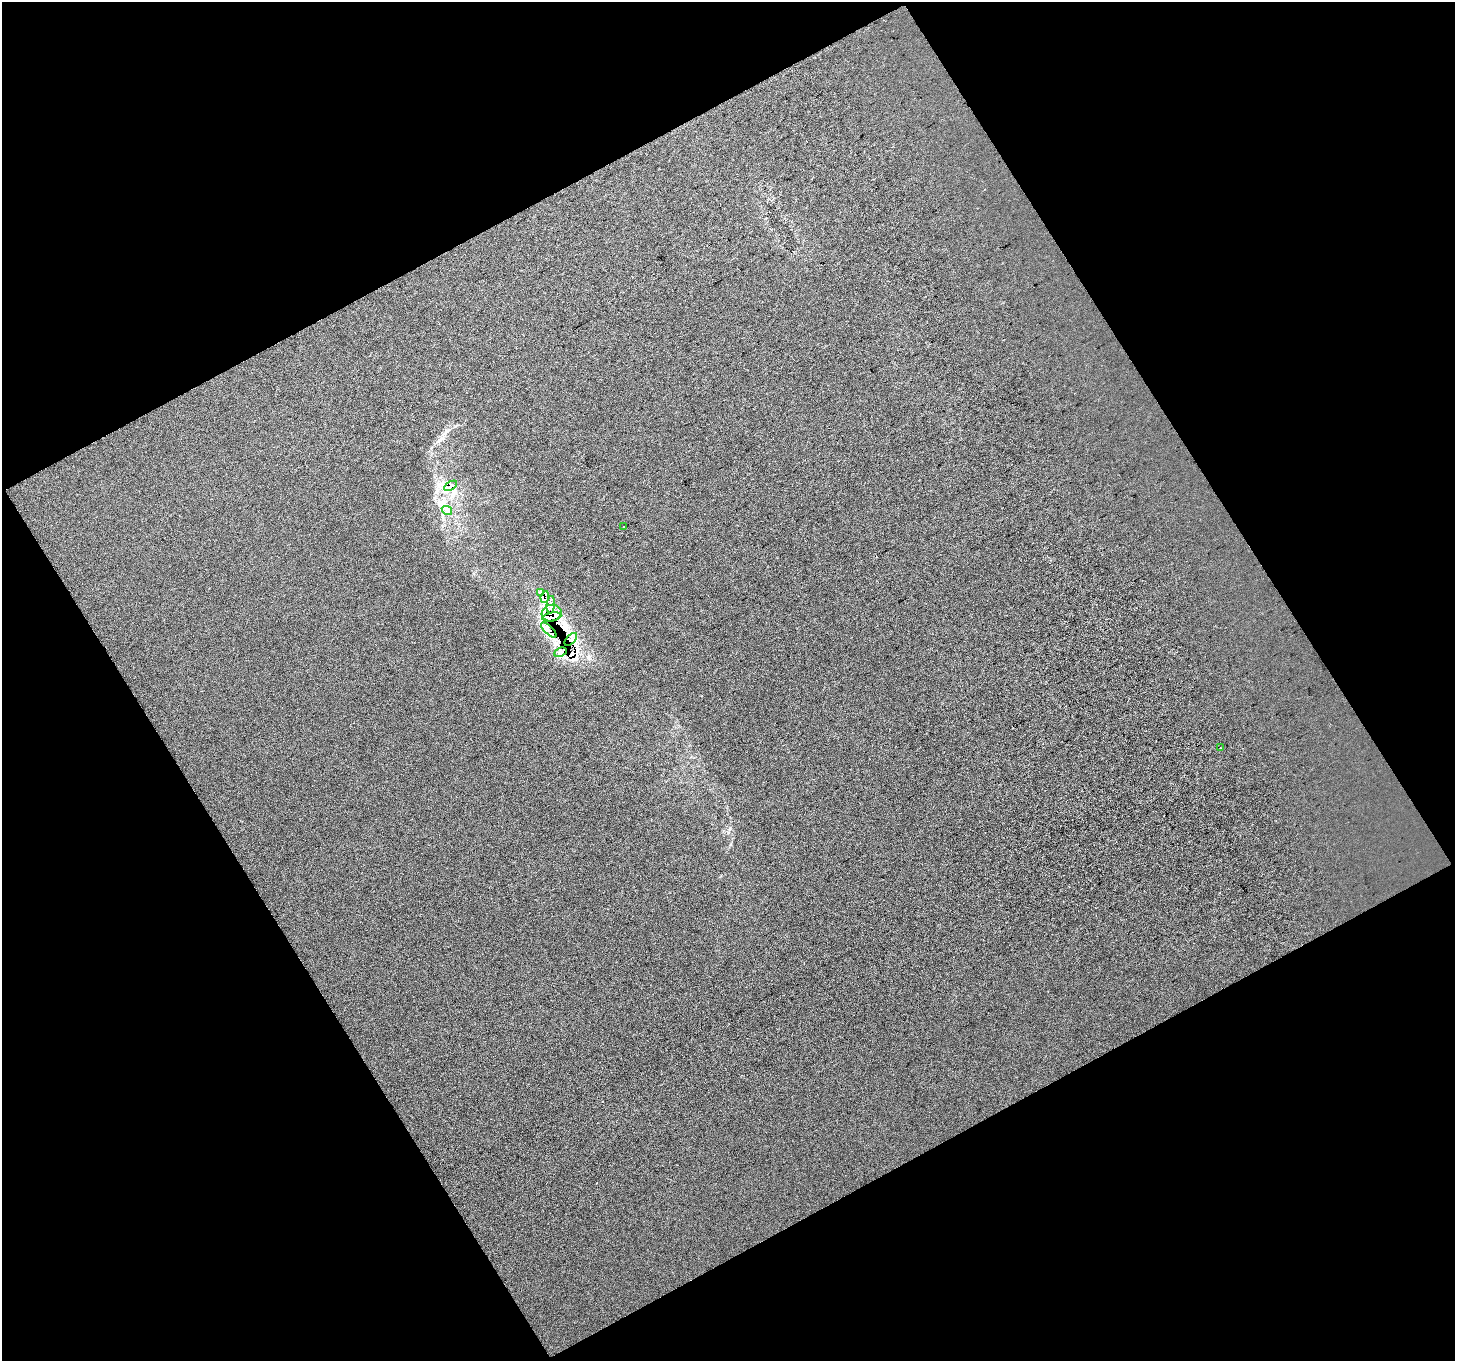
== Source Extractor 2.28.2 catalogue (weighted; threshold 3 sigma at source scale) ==
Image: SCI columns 1-2906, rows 63-2780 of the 2908 x 2862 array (HDU 1 of 3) = the unmasked area's bounding box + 8 px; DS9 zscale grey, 2 x 2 block average (1 PNG px = mean of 2 x 2 image px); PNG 1457 x 1363 px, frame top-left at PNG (2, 2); each listed source drawn as its Kron ellipse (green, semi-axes under 4 px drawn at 4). Shown black and unused: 47% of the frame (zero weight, under 3 of 4 exposures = <1% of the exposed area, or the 3 px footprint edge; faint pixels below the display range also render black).
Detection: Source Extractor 2.28.2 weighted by HDU 2 'WHT'. Background -4.01e-06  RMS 0.01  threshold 0.0468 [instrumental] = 3 sigma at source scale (4.5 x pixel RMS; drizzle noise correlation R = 1.50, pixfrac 1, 0.0396/0.0396 arcsec/px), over >= 5 px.
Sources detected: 21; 6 cosmic-ray / hot-pixel residue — neither listed nor drawn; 3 inside a brighter listed object's ellipse — not listed separately; the other 12 listed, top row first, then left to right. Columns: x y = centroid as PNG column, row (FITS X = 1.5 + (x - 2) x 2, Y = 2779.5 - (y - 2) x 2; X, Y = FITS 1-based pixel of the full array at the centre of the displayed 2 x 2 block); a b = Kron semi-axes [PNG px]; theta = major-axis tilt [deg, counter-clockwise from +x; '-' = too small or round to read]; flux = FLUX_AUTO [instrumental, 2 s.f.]
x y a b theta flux
451 486 7 4 32 9.2
447 510 5 2 - 4
624 527 2 2 - 7.7
540 592 3 2 - 2.3
545 597 6 2 81 4.8
551 605 8 4 84 9.8
552 613 10 8 16 44
552 617 9 4 10 48
549 630 10 4 -45 16
571 639 8 3 46 8.2
561 652 7 3 23 7.2
1220 748 2 2 - 1
Overlapping masked pixels (flux is a lower limit): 6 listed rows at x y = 451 486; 545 597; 552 613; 552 617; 549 630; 571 639
Diffuse or blended objects may show on this block-average render without a row.